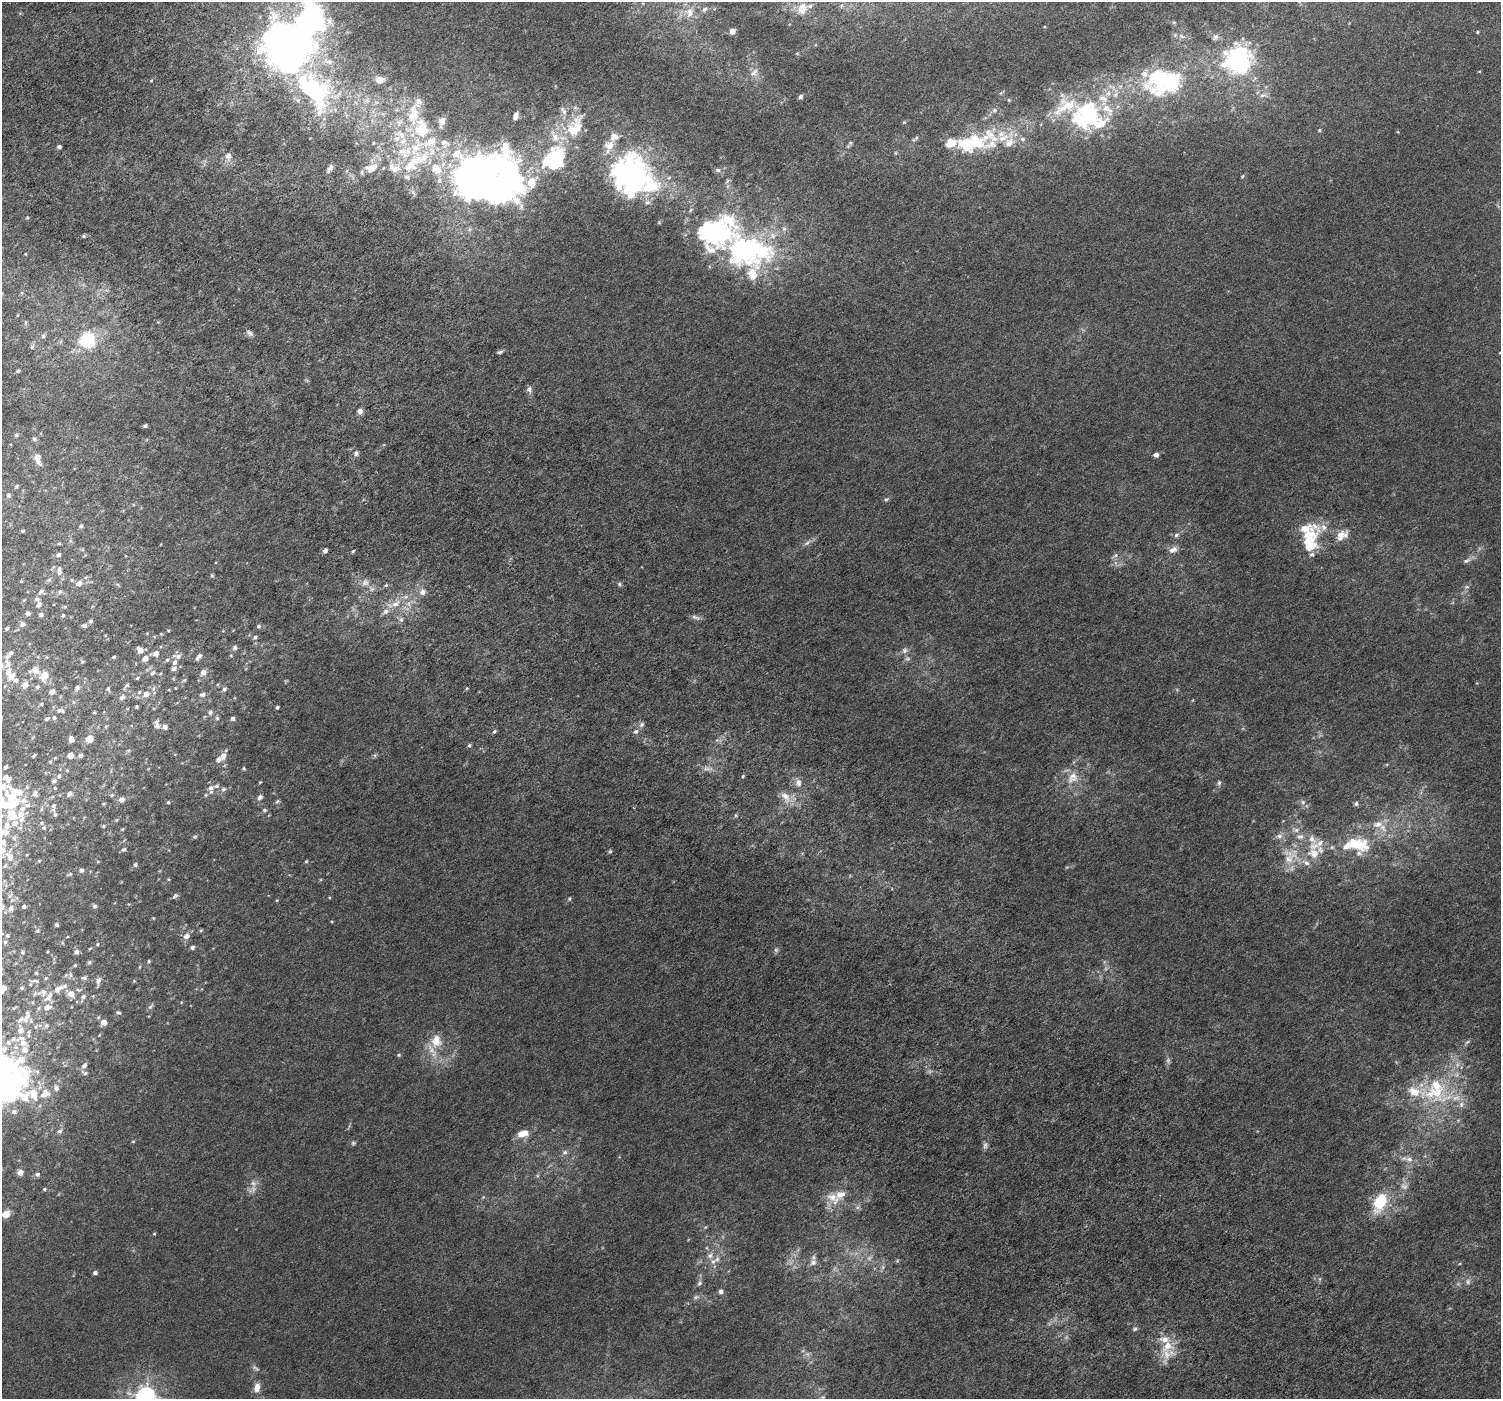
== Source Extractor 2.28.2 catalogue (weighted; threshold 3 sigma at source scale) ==
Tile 11 of 4 x 4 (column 3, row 3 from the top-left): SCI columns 3094-4592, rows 1621-3017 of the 6193 x 6098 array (HDU 1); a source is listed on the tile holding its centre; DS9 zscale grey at full resolution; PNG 1503 x 1401 px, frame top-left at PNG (2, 2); no overlay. Shown black and unused: <1% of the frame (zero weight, under 5 of 10 exposures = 6% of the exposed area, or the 3 px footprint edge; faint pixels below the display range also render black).
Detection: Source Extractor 2.28.2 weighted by HDU 2 'WHT'; one run over the whole footprint, this tile lists its part. Background 0.00148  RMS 8.0e-04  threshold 0.00325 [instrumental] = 3 sigma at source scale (4.09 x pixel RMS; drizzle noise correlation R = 1.36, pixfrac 0.8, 0.0396/0.0396 arcsec/px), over >= 5 px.
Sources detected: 427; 15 too faint to see at this stretch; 12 inside a brighter object's white glare — not listed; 94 inside a brighter listed object's ellipse — not listed separately; the other 306 listed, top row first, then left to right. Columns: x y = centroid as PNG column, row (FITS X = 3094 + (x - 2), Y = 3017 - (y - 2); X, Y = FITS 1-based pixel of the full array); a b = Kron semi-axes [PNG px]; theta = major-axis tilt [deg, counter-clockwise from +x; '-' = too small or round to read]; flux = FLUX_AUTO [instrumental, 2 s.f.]
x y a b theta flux
704 9 9 5 44 0.18
802 9 11 9 64 0.72
689 12 15 13 -86 0.99
1174 22 5 4 - 0.093
732 31 5 4 - 0.34
1477 32 3 2 - 0.057
1182 36 9 6 -28 0.26
1215 37 10 7 43 0.25
281 44 39 29 75 28
1237 61 28 23 -26 10
754 73 14 10 46 0.52
151 80 5 3 - 0.065
379 80 6 5 - 0.7
1168 81 54 30 2 11
312 89 72 35 -43 13
1001 93 9 3 46 0.1
1263 95 12 5 12 0.29
800 97 6 5 - 0.17
1065 106 66 33 -2 6
516 116 9 5 71 0.36
904 122 6 5 - 0.086
421 128 31 26 82 3.9
1319 130 5 4 - 0.082
574 131 38 22 -89 3
1398 132 4 3 - 0.062
988 135 44 31 16 4.8
916 138 10 4 51 0.17
374 143 5 4 - 0.081
445 143 16 13 -37 1.1
850 143 8 6 64 0.16
609 145 15 14 - 1.1
59 147 4 4 - 0.18
228 156 12 8 88 0.51
554 159 19 14 47 10
204 164 11 4 83 0.19
411 164 27 16 58 2.3
371 168 18 11 18 1.1
329 169 12 5 56 0.27
436 169 19 14 -48 1.7
718 170 8 6 -9 0.21
1242 176 5 4 - 0.084
472 178 37 33 -25 45
728 186 7 4 71 0.15
27 218 4 4 - 0.071
716 232 127 37 -20 19
84 236 5 4 - 0.1
26 254 4 2 - 0.048
18 315 4 3 - 0.053
25 323 6 4 71 0.097
250 333 10 6 -39 0.26
43 336 7 5 75 0.15
87 340 12 11 - 4.8
32 347 8 5 73 0.15
500 352 8 4 16 0.15
1500 353 5 3 - 0.064
18 371 6 4 47 0.099
529 389 8 7 - 0.28
360 411 5 5 - 0.41
145 426 4 3 - 0.14
16 435 5 5 - 0.13
34 439 6 6 - 0.15
356 453 7 7 - 0.22
1156 455 5 4 - 0.4
37 459 15 7 -70 0.66
16 487 6 4 57 0.11
8 495 6 5 - 0.16
886 499 8 5 27 0.15
81 526 4 4 - 0.15
1304 529 33 14 7 1.6
22 531 4 3 - 0.091
1176 535 8 6 59 0.22
1342 535 19 13 34 0.95
59 543 4 4 - 0.081
1312 546 22 11 20 1.1
82 550 6 4 0 0.083
1173 550 12 8 24 0.46
325 551 5 4 - 0.23
353 551 5 3 - 0.078
58 555 6 5 - 0.2
1115 556 12 6 27 0.25
1467 560 14 6 27 0.3
59 572 7 7 - 0.26
212 575 6 4 -68 0.097
49 580 7 5 73 0.15
72 580 5 4 - 0.095
21 581 4 3 - 0.055
365 582 11 9 38 0.46
79 583 8 7 - 0.36
619 584 7 5 -16 0.14
386 585 5 4 - 0.099
1467 587 8 5 19 0.18
41 591 9 7 39 0.2
60 591 7 5 87 0.12
423 592 9 9 - 0.42
37 599 6 6 - 0.18
24 600 5 4 - 0.066
39 604 7 5 48 0.22
396 604 15 8 28 0.82
408 604 9 7 90 0.43
65 607 6 4 0 0.078
28 613 5 5 - 0.18
41 615 5 5 - 0.21
63 615 5 4 - 0.089
696 617 14 5 -19 0.24
401 619 8 6 -90 0.22
91 621 5 5 - 0.14
23 624 6 5 - 0.24
85 626 7 5 0 0.19
258 626 6 5 - 0.16
7 628 5 4 - 0.12
168 630 5 3 - 0.054
255 637 7 5 29 0.16
235 648 7 6 - 0.24
140 650 7 6 - 0.42
905 650 10 8 45 0.31
11 653 9 6 34 0.22
155 654 8 6 18 0.37
177 656 14 6 -9 0.33
231 656 5 3 - 0.062
114 657 4 3 - 0.1
199 657 8 4 53 0.27
145 658 7 5 35 0.42
907 659 9 7 9 0.22
167 660 5 5 - 0.1
82 661 5 3 - 0.072
175 662 7 5 71 0.21
7 664 18 7 -74 0.6
174 668 6 5 - 0.22
35 670 12 9 -61 0.57
203 672 7 6 - 0.43
153 673 7 5 53 0.19
44 676 9 7 68 0.97
137 678 4 4 - 0.097
16 680 8 6 -25 0.24
184 680 6 4 43 0.1
25 685 7 7 - 0.44
126 686 11 5 49 0.17
37 687 6 5 - 0.14
77 688 8 6 67 0.24
108 689 6 5 - 0.13
224 689 7 6 - 0.2
52 692 6 5 - 0.37
146 694 8 7 - 0.41
202 695 8 6 10 0.22
122 697 10 6 34 0.24
41 704 4 4 - 0.092
136 706 3 3 - 0.083
277 707 4 3 - 0.12
59 710 10 6 28 0.23
94 712 4 4 - 0.075
210 712 8 7 - 0.22
217 718 6 5 - 0.13
47 719 6 5 - 0.15
233 719 5 4 - 0.21
642 724 8 6 45 0.21
157 725 13 7 -78 0.32
165 727 5 5 - 0.3
494 731 6 4 48 0.13
636 731 7 6 - 0.22
71 739 5 4 - 0.55
89 739 5 5 - 1.6
717 740 5 5 - 0.15
469 745 5 5 - 0.13
129 751 7 3 8 0.092
70 755 5 4 - 0.7
80 755 5 5 - 0.2
375 755 6 5 - 0.12
33 756 5 2 - 0.077
223 756 9 8 - 0.45
6 767 4 3 - 0.13
707 768 18 6 -1 0.46
244 769 4 4 - 0.088
59 776 6 5 - 0.12
743 776 4 4 - 0.091
6 778 10 6 -37 0.52
1072 778 20 15 52 1.3
54 781 6 6 - 0.15
260 782 4 3 - 0.065
798 782 11 8 -78 0.45
1219 783 8 6 73 0.18
3 787 14 8 14 0.71
55 788 4 4 - 0.061
211 788 9 8 - 0.38
223 789 7 6 - 0.18
69 794 7 5 42 0.25
112 795 5 4 - 0.095
260 797 9 7 57 0.26
786 797 19 10 -55 0.87
122 799 7 6 - 0.32
277 801 7 5 38 0.12
168 802 5 4 - 0.12
1303 802 8 6 -37 0.24
104 804 4 3 - 0.076
1356 804 6 6 - 0.17
53 806 9 7 73 0.25
264 810 6 5 - 0.13
21 814 56 16 76 2.7
55 815 6 5 - 0.15
116 820 4 4 - 0.069
104 826 5 4 - 0.092
44 828 7 6 - 0.18
1383 828 18 9 -51 0.82
122 829 4 4 - 0.065
1295 830 13 7 -11 0.41
194 837 5 5 - 0.14
1361 846 23 20 27 2.3
1332 847 7 5 -43 0.16
123 849 7 5 31 0.14
610 851 5 5 - 0.13
1313 853 16 14 -31 1.2
1289 856 27 24 78 2.4
39 861 5 3 - 0.067
306 861 5 4 - 0.078
135 865 6 5 - 0.14
81 870 5 4 - 0.21
70 874 6 4 16 0.098
168 879 4 3 - 0.067
175 896 8 5 41 0.15
329 897 5 3 - 0.055
569 898 6 5 - 0.11
277 900 5 3 - 0.059
24 906 4 3 - 0.16
95 906 6 5 - 0.17
11 908 7 6 - 0.26
153 918 4 3 - 0.055
56 925 3 3 - 0.1
201 930 5 4 - 0.088
37 931 5 4 - 0.099
7 935 4 4 - 0.087
186 936 7 6 - 0.43
5 942 5 4 - 0.093
97 944 5 4 - 0.086
192 947 5 5 - 0.19
90 948 6 3 21 0.071
22 952 4 4 - 0.092
76 952 6 5 - 0.24
149 961 5 4 - 0.098
89 962 5 5 - 0.12
75 965 4 4 - 0.08
139 967 5 3 - 0.071
36 973 4 4 - 0.067
70 975 8 4 -82 0.16
46 978 5 3 - 0.069
84 978 9 6 12 0.2
35 981 12 4 -5 0.16
98 981 10 6 80 0.33
134 981 4 4 - 0.07
65 986 8 7 - 0.26
3 988 6 4 67 0.47
22 988 5 4 - 0.081
78 990 8 5 -24 0.14
71 994 8 6 -37 0.67
83 996 7 6 - 0.2
49 997 17 10 71 0.71
150 1006 10 5 50 0.17
118 1013 7 4 -11 0.14
26 1018 16 7 60 0.54
104 1022 5 5 - 0.62
46 1025 6 6 - 0.15
99 1035 5 3 - 0.054
21 1038 14 7 5 0.41
436 1041 20 16 -88 1.4
8 1042 7 6 - 0.16
25 1050 8 8 - 0.5
399 1055 5 5 - 0.11
84 1066 8 6 46 0.24
84 1073 10 5 -24 0.2
7 1080 16 11 -6 15
1436 1091 60 36 -16 7.2
45 1094 15 11 41 0.92
34 1095 68 36 -50 5.8
14 1112 7 6 - 0.22
60 1131 7 6 - 0.2
523 1134 14 9 17 0.89
133 1141 5 4 - 0.076
353 1143 7 6 - 0.14
565 1152 8 7 - 0.25
1409 1159 11 9 -16 0.48
20 1173 5 5 - 0.55
37 1174 6 6 - 0.18
537 1176 6 4 0 0.12
1404 1186 11 10 - 0.46
44 1189 4 4 - 0.095
483 1197 5 4 - 0.085
832 1197 25 14 -45 1.2
1380 1202 22 12 65 3
857 1207 8 6 21 0.22
6 1214 5 5 - 1.4
705 1227 6 4 43 0.095
154 1234 4 4 - 0.075
710 1255 9 8 - 0.38
897 1261 5 5 - 0.099
813 1263 11 10 - 0.42
883 1267 6 6 - 0.19
95 1273 5 4 - 0.22
1320 1279 6 4 89 0.12
1468 1282 8 8 - 0.3
699 1283 8 6 61 0.2
721 1291 6 6 - 0.2
696 1297 11 5 18 0.22
1135 1329 7 6 - 0.16
1168 1354 33 18 54 1.6
255 1368 12 5 -33 0.21
257 1388 12 7 83 0.59
146 1396 7 7 - 44
823 1397 8 5 25 0.16
Isophote crosses this tile's border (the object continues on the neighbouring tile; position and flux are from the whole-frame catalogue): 7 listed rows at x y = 281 44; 1500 353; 3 787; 3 988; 7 1080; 6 1214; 146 1396